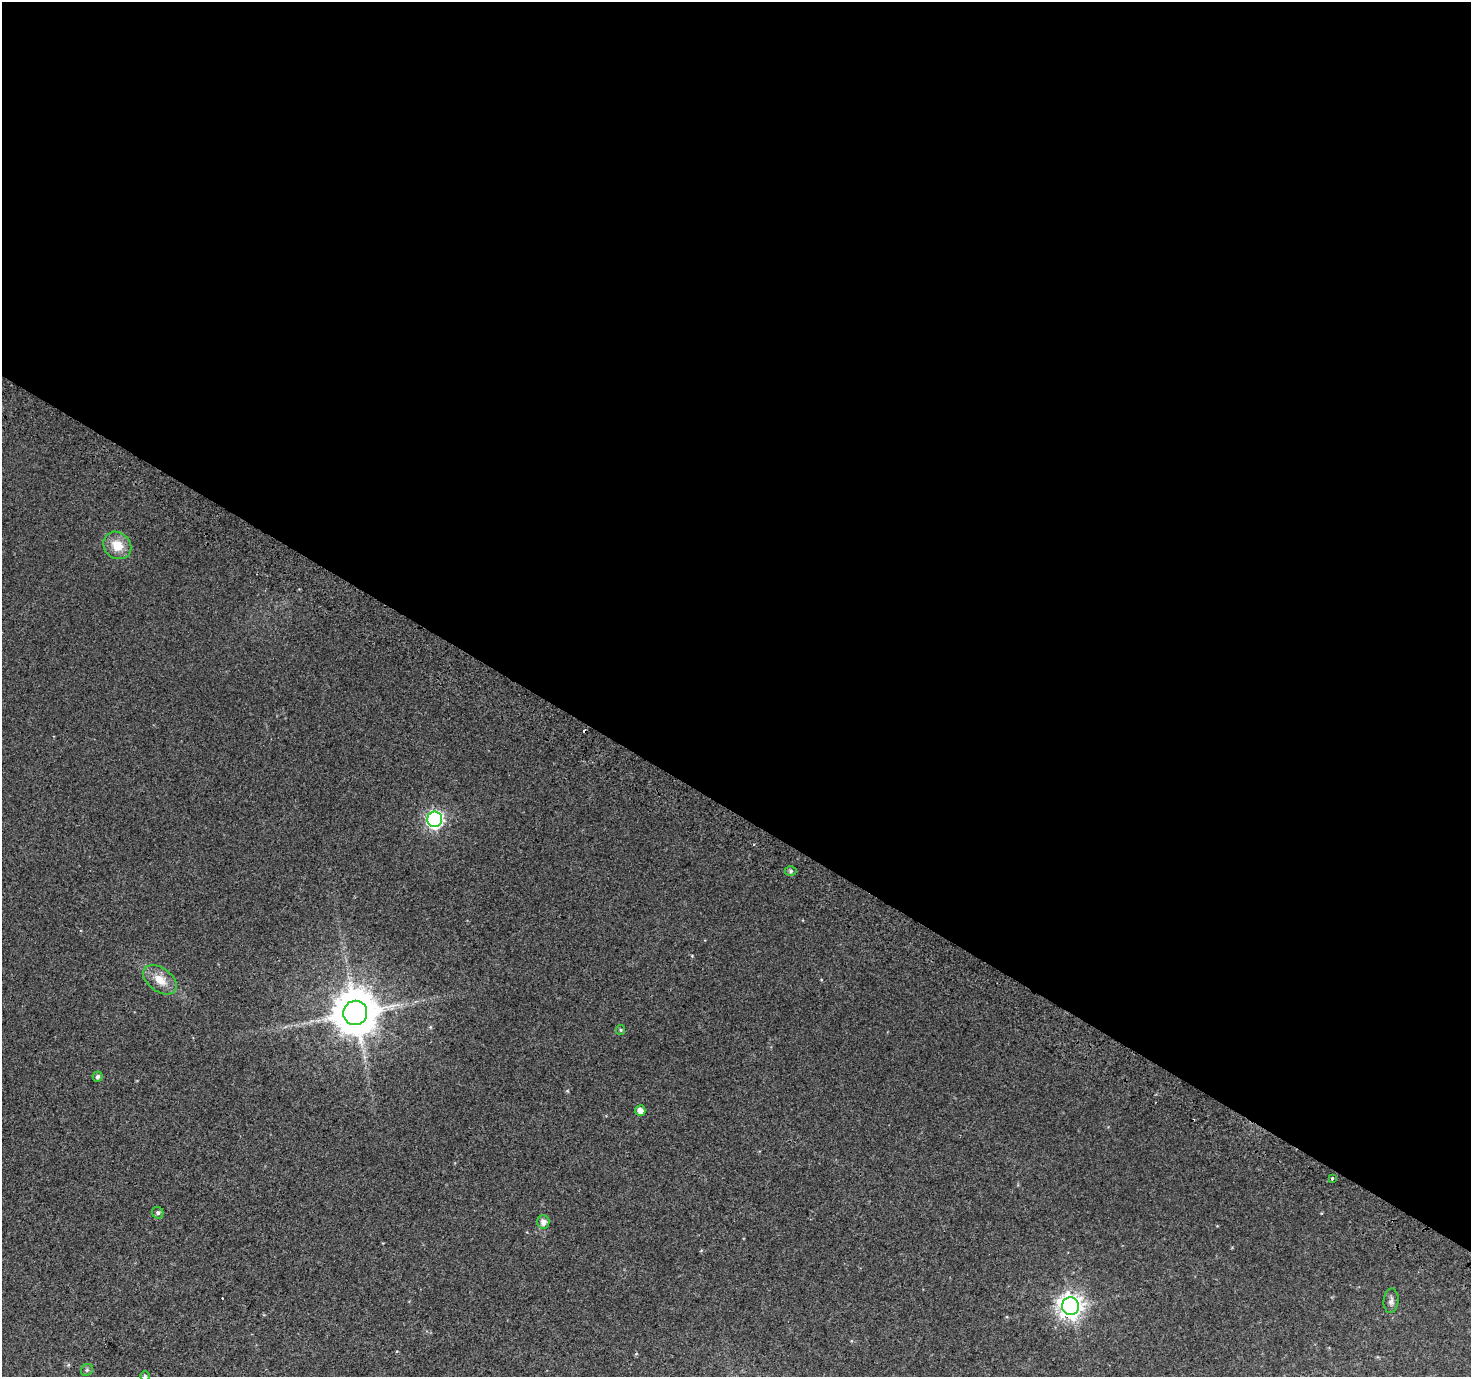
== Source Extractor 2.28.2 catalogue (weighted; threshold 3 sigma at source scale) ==
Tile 3 of 4 x 4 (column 3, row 1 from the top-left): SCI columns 2971-4439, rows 4423-5797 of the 5932 x 6025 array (HDU 1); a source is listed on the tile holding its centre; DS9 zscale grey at full resolution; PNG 1473 x 1379 px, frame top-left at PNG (2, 2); each listed source drawn as its Kron ellipse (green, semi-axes under 4 px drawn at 4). Shown black and unused: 59% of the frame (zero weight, under 2 of 3 exposures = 2% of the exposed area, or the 3 px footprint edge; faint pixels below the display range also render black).
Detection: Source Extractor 2.28.2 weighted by HDU 2 'WHT'; one run over the whole footprint, this tile lists its part. Background 0.0371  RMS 0.011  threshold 0.048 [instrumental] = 3 sigma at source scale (4.5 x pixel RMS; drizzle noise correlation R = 1.50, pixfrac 1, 0.0396/0.0396 arcsec/px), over >= 5 px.
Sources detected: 17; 2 cosmic-ray / hot-pixel residue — neither listed nor drawn; the other 15 listed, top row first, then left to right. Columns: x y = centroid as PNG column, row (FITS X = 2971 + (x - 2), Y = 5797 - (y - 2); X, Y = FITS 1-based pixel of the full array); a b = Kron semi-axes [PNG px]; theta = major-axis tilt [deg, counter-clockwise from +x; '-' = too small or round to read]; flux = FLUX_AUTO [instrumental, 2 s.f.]
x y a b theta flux
117 545 15 13 -42 19
435 819 8 7 - 280
791 871 6 4 0 2.3
160 980 19 12 -37 16
355 1013 12 12 - 4100
621 1030 5 4 - 1.3
98 1076 5 5 - 2.8
640 1111 5 5 - 6.9
1332 1178 3 3 - 2.4
158 1213 6 5 - 2.3
543 1222 7 6 - 5.5
1391 1301 12 7 85 4.1
1070 1306 9 8 - 810
87 1370 6 5 - 1.8
145 1376 5 5 - 1.7
Isophote crosses this tile's border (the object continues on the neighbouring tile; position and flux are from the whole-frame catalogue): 1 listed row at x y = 145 1376